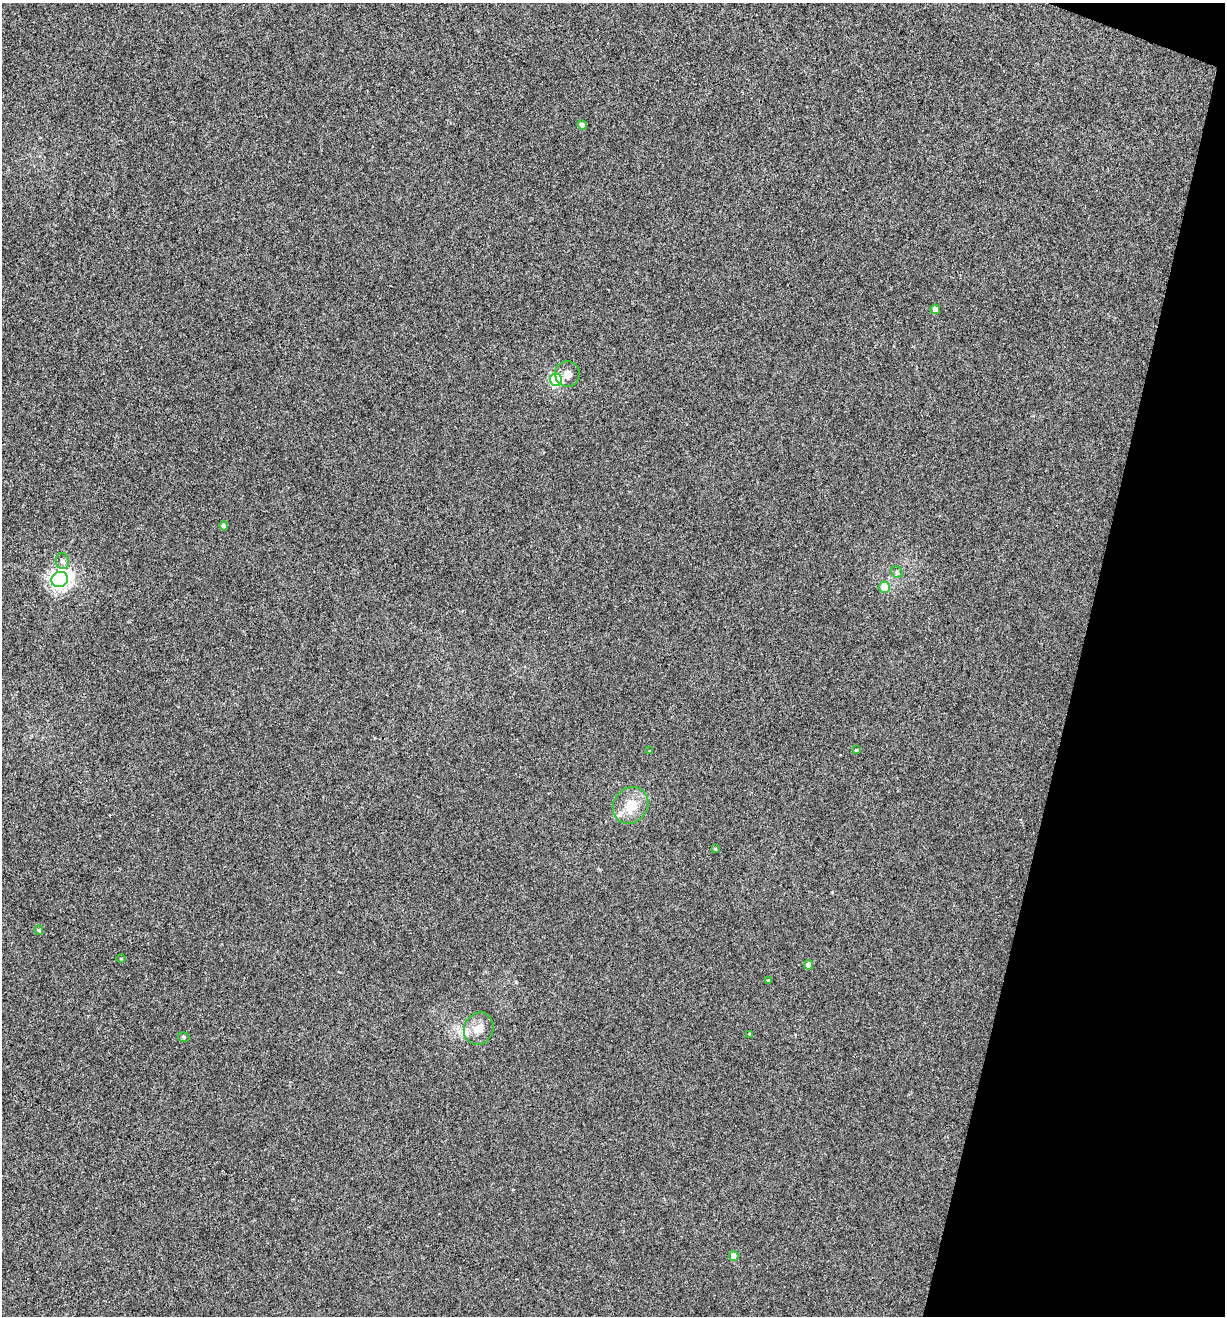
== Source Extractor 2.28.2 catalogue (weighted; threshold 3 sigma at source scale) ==
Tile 8 of 4 x 4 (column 4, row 2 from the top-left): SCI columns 3796-5018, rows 2632-3945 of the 5271 x 5259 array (HDU 1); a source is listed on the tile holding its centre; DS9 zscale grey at full resolution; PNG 1227 x 1318 px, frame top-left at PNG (2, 3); each listed source drawn as its Kron ellipse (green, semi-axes under 4 px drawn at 4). Shown black and unused: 12% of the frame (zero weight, under 3 of 4 exposures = <1% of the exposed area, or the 3 px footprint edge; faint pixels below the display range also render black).
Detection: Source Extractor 2.28.2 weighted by HDU 2 'WHT'; one run over the whole footprint, this tile lists its part. Background 0.00115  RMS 0.0035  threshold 0.016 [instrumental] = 3 sigma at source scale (4.5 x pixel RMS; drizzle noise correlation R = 1.50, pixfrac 1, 0.05/0.05 arcsec/px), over >= 5 px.
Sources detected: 23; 2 inside a brighter listed object's ellipse — not listed separately; the other 21 listed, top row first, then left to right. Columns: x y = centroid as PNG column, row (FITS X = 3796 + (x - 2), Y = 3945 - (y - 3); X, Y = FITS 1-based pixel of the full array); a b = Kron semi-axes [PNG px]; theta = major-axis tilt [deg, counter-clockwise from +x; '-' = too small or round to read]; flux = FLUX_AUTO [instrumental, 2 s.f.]
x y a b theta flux
582 125 5 4 - 1.8
935 309 4 4 - 1.7
567 374 13 12 - 2.5
556 380 6 6 - 61
224 526 4 4 - 2.2
62 561 8 6 -73 1.4
897 572 6 5 - 0.66
60 580 8 7 - 210
885 587 6 5 - 7.1
856 750 4 3 - 0.31
649 751 3 2 - 0.2
631 805 19 17 52 7.7
715 849 3 3 - 0.34
39 930 5 4 - 0.47
121 958 5 3 - 0.27
809 965 4 4 - 2.8
769 981 3 3 - 0.54
479 1029 16 14 66 4.1
750 1034 3 3 - 0.56
184 1037 6 4 -16 0.56
734 1256 5 4 - 4.5